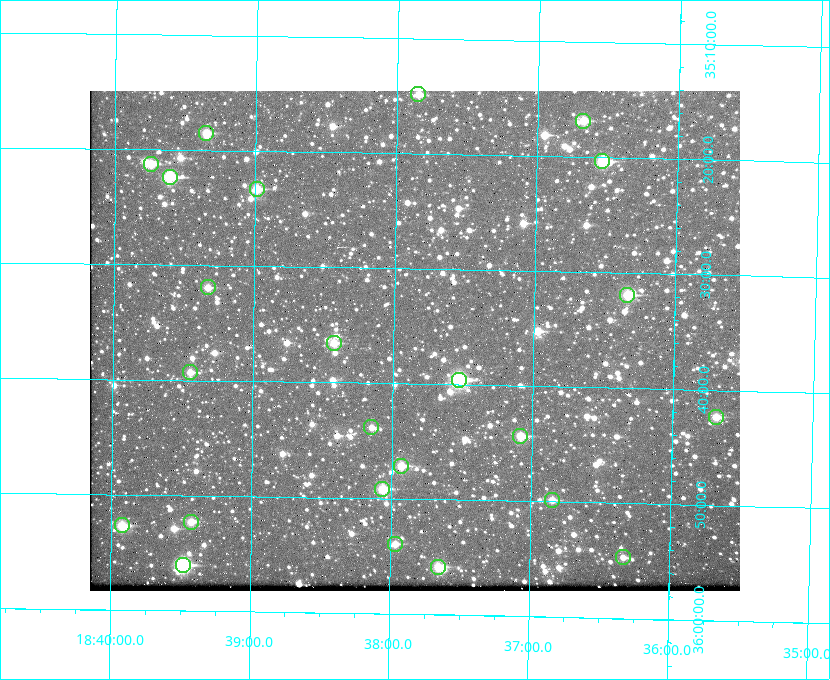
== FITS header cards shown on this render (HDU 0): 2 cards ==
NAXIS1  =                  650 / Width of table row in bytes
NAXIS2  =                  500 / Number of rows in table

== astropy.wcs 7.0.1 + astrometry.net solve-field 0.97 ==
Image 650 x 500 px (HDU 0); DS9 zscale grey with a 90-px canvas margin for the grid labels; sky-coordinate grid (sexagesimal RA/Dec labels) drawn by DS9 from the SOLVED WCS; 24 Tycho-2 reference stars matched to detected sources circled (green)
Header WCS: none
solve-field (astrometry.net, Tycho-2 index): SOLVED blind (the file carries no WCS)
Solved WCS: RA---TAN-SIP/DEC--TAN-SIP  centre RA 18:37:51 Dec +35:36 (279.46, +35.60 deg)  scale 5.22 arcsec/px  FOV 56.5' x 43.4'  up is +179 deg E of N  parity flipped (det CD > 0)
(file carries no celestial WCS; the grid is the blind solution)
Tycho-2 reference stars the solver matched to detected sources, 24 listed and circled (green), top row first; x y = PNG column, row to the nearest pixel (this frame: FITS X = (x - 90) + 1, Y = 500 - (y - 91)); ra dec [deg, ICRS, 3 dp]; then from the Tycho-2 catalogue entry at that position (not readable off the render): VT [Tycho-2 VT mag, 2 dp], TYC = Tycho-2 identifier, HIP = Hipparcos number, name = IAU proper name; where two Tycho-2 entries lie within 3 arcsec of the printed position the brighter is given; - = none
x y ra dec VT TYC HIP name
418 94 279.462 +35.247 10.59 2645-881-1 - -
583 121 279.169 +35.281 10.53 2645-756-1 - -
206 133 279.838 +35.309 10.90 2645-842-1 - -
602 161 279.134 +35.339 9.91 2645-980-1 - -
151 164 279.936 +35.355 10.62 2645-481-1 - -
170 177 279.902 +35.373 9.13 2645-567-1 - -
257 189 279.747 +35.388 10.29 2645-648-1 - -
208 287 279.832 +35.532 10.61 2645-711-1 - -
627 295 279.085 +35.532 9.84 2645-710-1 - -
334 343 279.606 +35.610 10.50 2645-565-1 - -
190 372 279.862 +35.655 10.83 2649-120-1 - -
459 380 279.382 +35.660 8.88 2649-136-1 91311 -
716 417 278.922 +35.705 10.37 2636-96-1 - -
371 427 279.537 +35.731 11.00 2649-31-1 - -
520 436 279.271 +35.739 10.27 2649-22-1 - -
401 466 279.483 +35.786 9.96 2649-1276-1 - -
382 489 279.516 +35.819 10.07 2649-1464-1 - -
552 500 279.212 +35.831 10.99 2649-1529-1 - -
191 522 279.857 +35.871 10.88 2649-1588-1 - -
122 525 279.981 +35.878 10.88 2649-1568-1 - -
395 544 279.492 +35.899 10.86 2649-1492-1 - -
623 557 279.083 +35.912 11.42 2649-1448-1 - -
183 565 279.871 +35.934 9.15 2649-1364-1 91485 -
438 567 279.414 +35.931 10.32 2649-1381-1 - -